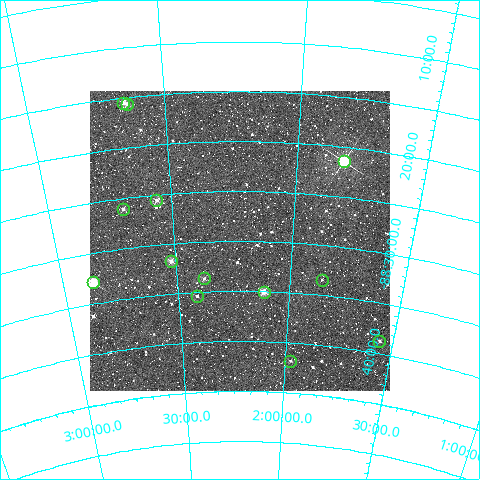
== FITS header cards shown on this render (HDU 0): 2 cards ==
NAXIS1  =                  300
NAXIS2  =                  300

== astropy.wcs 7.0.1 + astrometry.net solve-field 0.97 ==
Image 300 x 300 px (HDU 0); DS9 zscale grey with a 90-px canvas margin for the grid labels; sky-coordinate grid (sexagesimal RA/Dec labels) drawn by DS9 from the SOLVED WCS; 13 Tycho-2 reference stars matched to detected sources circled (green)
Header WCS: RA---TAN/DEC--TAN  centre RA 02:13:21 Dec -88:30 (33.34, -88.50 deg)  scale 6 arcsec/px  FOV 30.0' x 30.0'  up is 0 deg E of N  parity normal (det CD < 0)
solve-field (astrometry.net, Tycho-2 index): VERIFIED the header's WCS against the Tycho-2 star catalogue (verified at 2 index scales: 9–13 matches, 0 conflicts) and refined it, rather than solving blind
Solved WCS: RA---TAN-SIP/DEC--TAN-SIP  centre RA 02:13:25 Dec -88:30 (33.35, -88.50 deg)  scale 6 arcsec/px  FOV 30.0' x 30.0'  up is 0 deg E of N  parity normal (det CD < 0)
The solver's refit moves the header's centre by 1.5 arcsec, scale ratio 0.9993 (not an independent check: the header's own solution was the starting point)
Tycho-2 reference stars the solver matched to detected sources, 13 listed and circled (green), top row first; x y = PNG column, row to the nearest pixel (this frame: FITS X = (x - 90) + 1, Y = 300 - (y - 93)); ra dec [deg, ICRS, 3 dp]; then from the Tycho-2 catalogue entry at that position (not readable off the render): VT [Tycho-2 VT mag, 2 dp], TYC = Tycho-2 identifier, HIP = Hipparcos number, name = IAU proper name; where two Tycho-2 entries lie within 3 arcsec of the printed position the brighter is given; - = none
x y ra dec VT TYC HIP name
123 105 39.761 -88.259 11.29 9503-175-1 - -
127 106 39.541 -88.260 10.44 9503-244-1 - -
344 163 27.299 -88.357 8.02 9502-114-1 8469 -
156 202 38.395 -88.426 11.07 9503-66-1 - -
123 211 40.476 -88.434 11.27 9503-78-1 - -
171 263 37.819 -88.528 10.52 9503-326-1 - -
204 280 35.732 -88.561 11.30 9503-136-1 - -
322 282 27.895 -88.557 12.17 9502-373-1 - -
93 284 43.002 -88.548 8.92 9503-148-1 - -
264 294 31.717 -88.584 10.04 9503-162-1 - -
197 298 36.246 -88.589 12.52 9503-291-1 - -
379 343 23.435 -88.646 11.22 9502-76-1 - -
290 363 29.623 -88.696 11.99 9502-295-1 - -